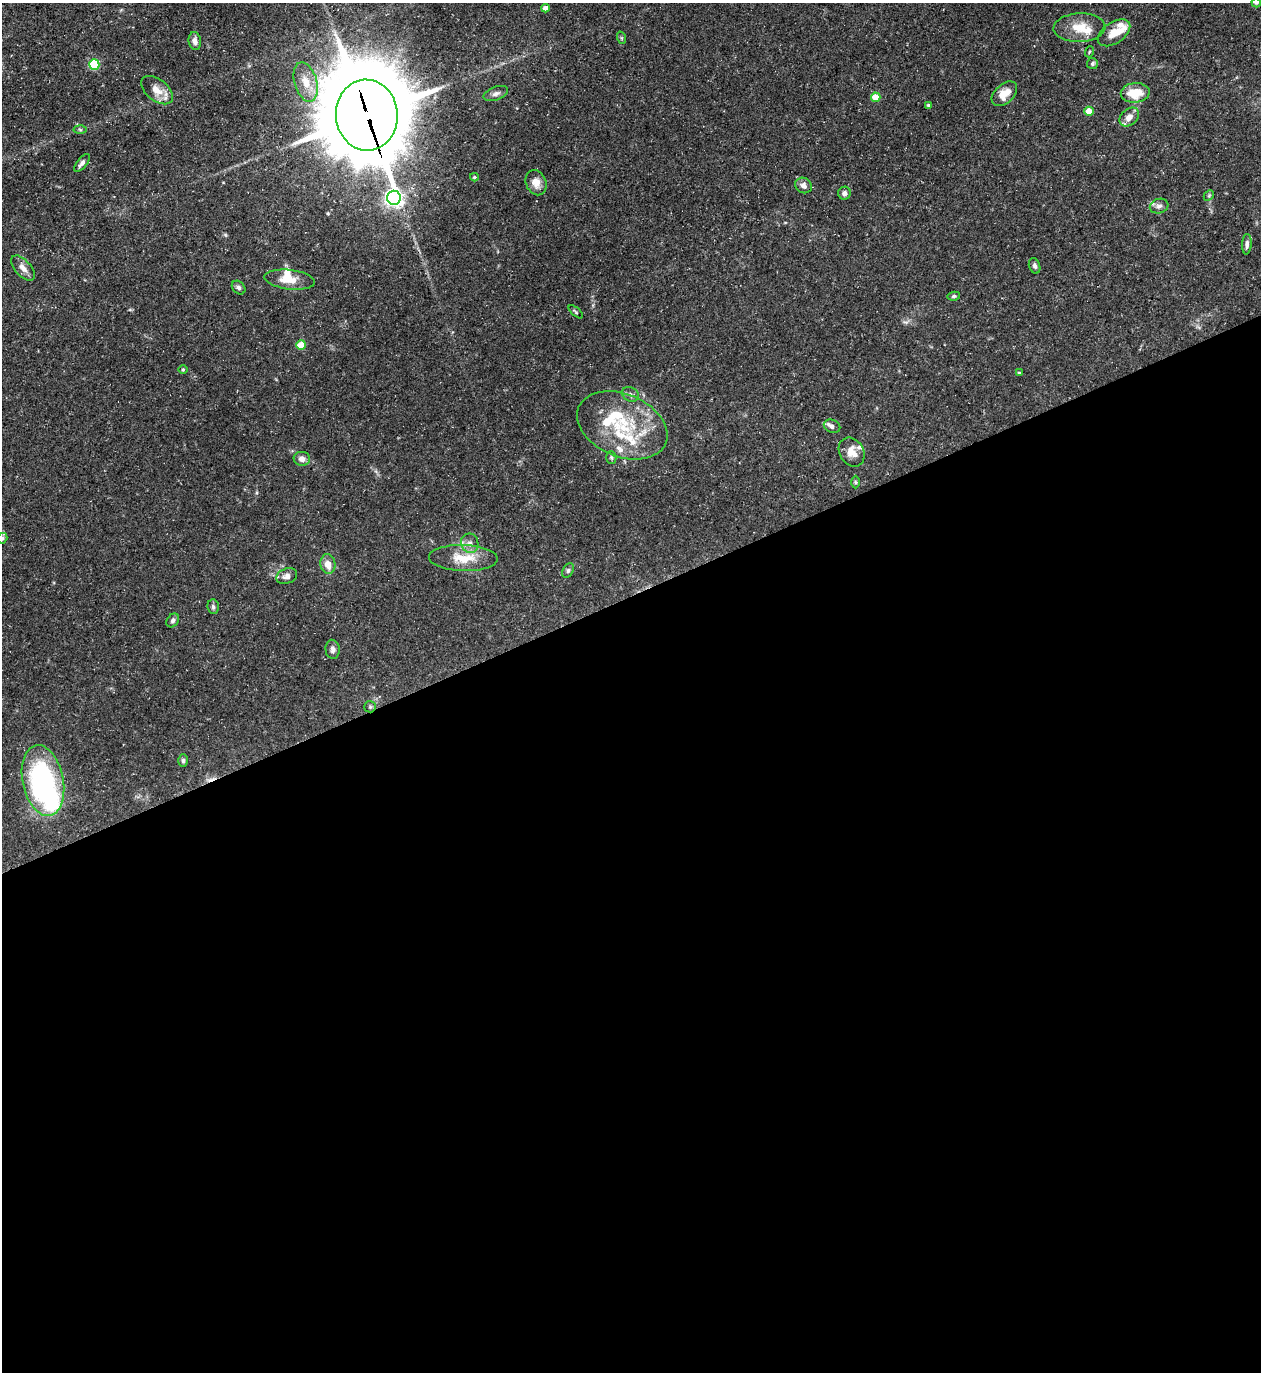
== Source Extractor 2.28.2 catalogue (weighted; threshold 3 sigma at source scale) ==
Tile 15 of 4 x 4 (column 3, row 4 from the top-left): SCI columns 2667-3925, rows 1-1370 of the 5462 x 5478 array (HDU 1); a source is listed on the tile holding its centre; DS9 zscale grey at full resolution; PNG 1263 x 1374 px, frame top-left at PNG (2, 3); each listed source drawn as its Kron ellipse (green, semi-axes under 4 px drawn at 4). Shown black and unused: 57% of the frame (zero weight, under 3 of 5 exposures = <1% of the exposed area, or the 3 px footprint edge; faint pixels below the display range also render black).
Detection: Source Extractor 2.28.2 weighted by HDU 2 'WHT'; one run over the whole footprint, this tile lists its part. Background 0.0725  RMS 0.0047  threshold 0.0211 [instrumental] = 3 sigma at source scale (4.5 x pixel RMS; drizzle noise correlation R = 1.50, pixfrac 1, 0.05/0.05 arcsec/px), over >= 5 px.
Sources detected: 70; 1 inside a brighter object's white glare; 1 cosmic-ray / hot-pixel residue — neither listed nor drawn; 11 inside a brighter listed object's ellipse — not listed separately; the other 57 listed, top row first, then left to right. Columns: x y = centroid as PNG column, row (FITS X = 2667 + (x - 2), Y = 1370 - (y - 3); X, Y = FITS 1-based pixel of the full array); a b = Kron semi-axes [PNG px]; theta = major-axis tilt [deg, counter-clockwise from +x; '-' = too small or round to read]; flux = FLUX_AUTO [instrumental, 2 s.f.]
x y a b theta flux
1256 3 4 4 - 0.69
545 8 4 4 - 3.2
1079 28 26 14 2 9.5
1114 33 18 10 33 6.5
622 38 6 4 -71 0.58
195 41 9 6 -83 2.4
1089 52 5 3 - 0.48
1092 63 5 5 - 0.86
94 64 5 5 - 33
306 82 20 11 -74 7.3
157 90 18 10 -38 5.7
1135 93 14 9 4 9.9
496 94 13 6 20 1.9
1004 94 15 9 42 5.6
876 97 5 4 - 10
928 105 3 3 - 0.85
1089 111 5 4 - 8.4
367 115 35 31 -84 6100
1129 117 11 8 43 3.8
80 130 6 4 -2 0.67
82 163 11 5 51 1.5
474 177 4 3 - 0.57
536 183 13 10 -68 4.2
804 185 9 7 -34 2.2
844 193 6 6 - 1.7
1209 195 6 4 46 0.68
394 198 7 6 - 200
1159 206 9 7 16 1.8
1247 244 10 4 85 1.6
1035 266 8 5 -71 1.1
23 268 15 8 -49 3.2
290 280 25 9 -7 7.5
239 288 8 6 -45 1.2
954 296 6 4 11 0.79
576 312 9 3 -41 0.64
301 345 5 5 - 12
183 370 5 3 - 0.45
1019 373 3 3 - 0.52
630 394 9 7 -27 1.6
622 425 47 31 -23 34
832 426 8 6 -23 2
852 452 15 12 -58 5.2
611 457 6 5 - 0.82
302 459 8 7 - 2.6
855 482 6 4 -89 0.73
2 538 6 5 - 1
470 543 10 8 -72 2.6
463 558 34 13 -2 12
328 564 10 7 -79 4.6
568 570 8 5 63 0.97
287 576 11 7 20 2.3
213 607 7 5 -85 1.2
173 620 7 5 54 1.3
333 649 9 7 -85 1.7
370 707 6 5 - 0.8
183 761 6 4 -89 0.9
43 781 36 20 -78 91
Overlapping masked pixels (flux is a lower limit): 1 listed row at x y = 367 115
Isophote crosses this tile's border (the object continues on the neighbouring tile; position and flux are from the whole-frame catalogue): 2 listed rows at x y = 1256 3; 2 538